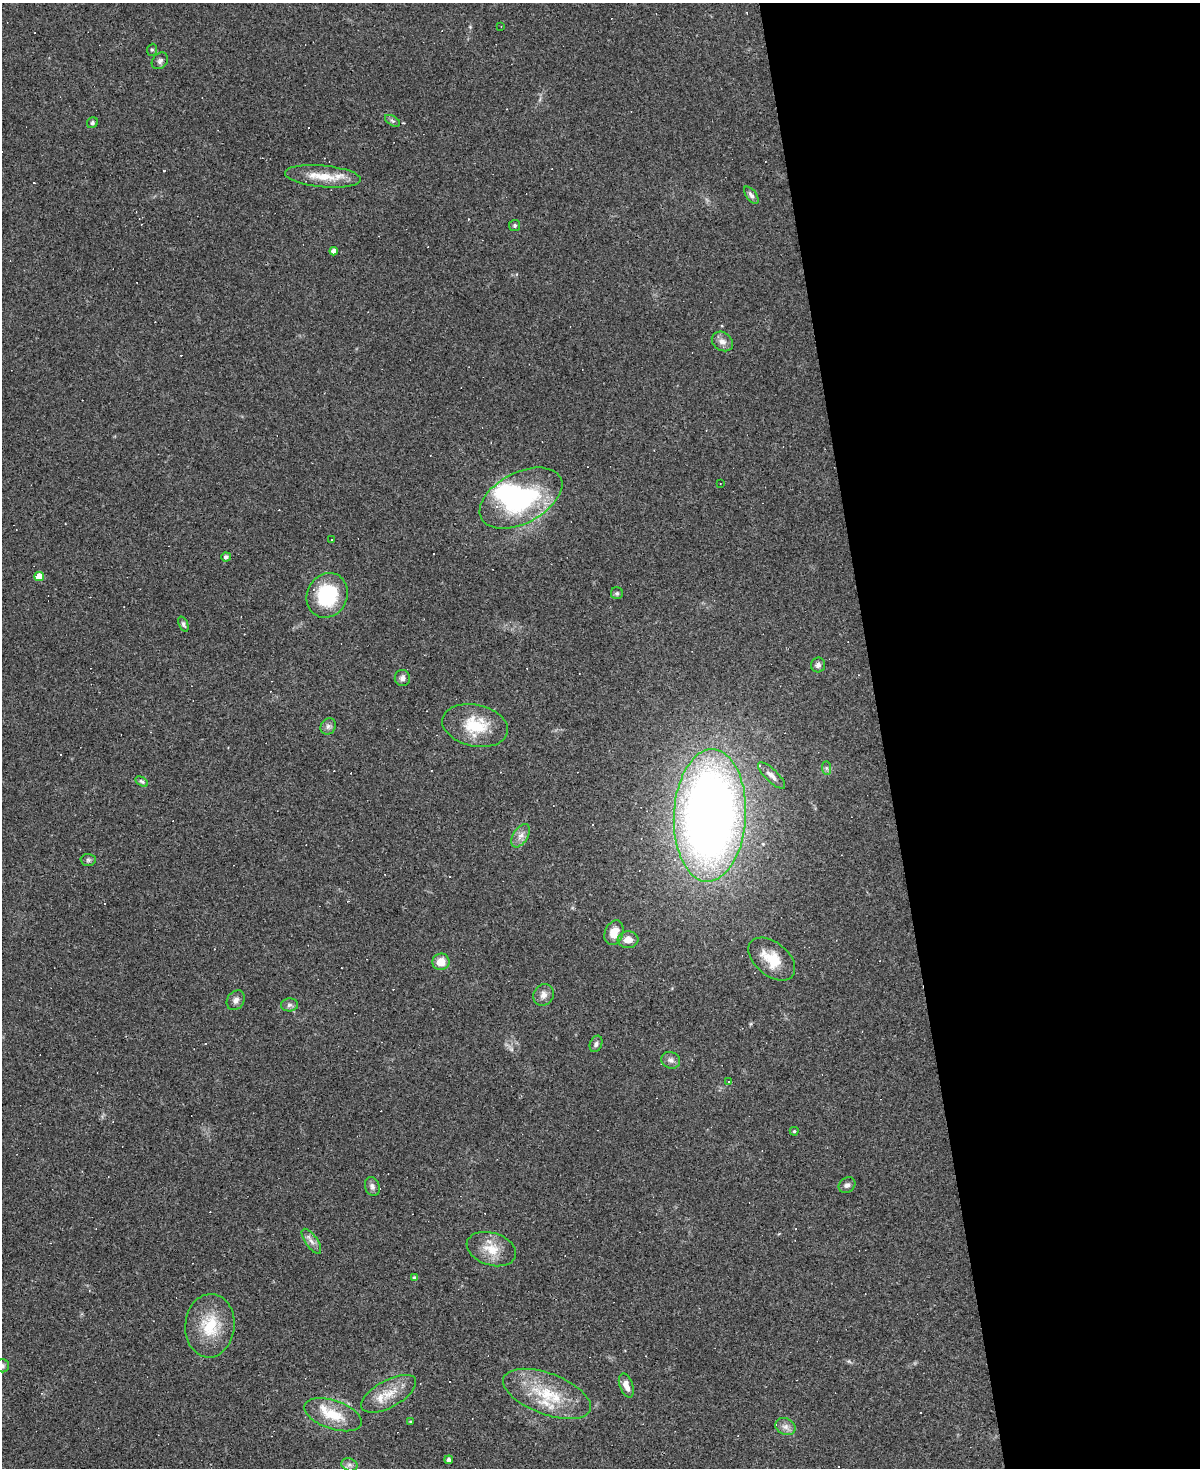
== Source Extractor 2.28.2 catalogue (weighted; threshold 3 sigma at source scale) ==
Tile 8 of 4 x 3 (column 4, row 2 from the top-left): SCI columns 3597-4794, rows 1709-3174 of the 4794 x 4772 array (HDU 1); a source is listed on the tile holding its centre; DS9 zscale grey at full resolution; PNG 1202 x 1470 px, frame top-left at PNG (2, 3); each listed source drawn as its Kron ellipse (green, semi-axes under 4 px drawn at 4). Shown black and unused: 27% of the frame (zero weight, under 3 of 4 exposures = <1% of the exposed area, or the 3 px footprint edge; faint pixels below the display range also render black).
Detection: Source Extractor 2.28.2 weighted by HDU 2 'WHT'; one run over the whole footprint, this tile lists its part. Background 0.147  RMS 0.007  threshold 0.0314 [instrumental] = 3 sigma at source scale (4.5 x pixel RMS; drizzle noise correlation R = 1.50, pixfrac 1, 0.05/0.05 arcsec/px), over >= 5 px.
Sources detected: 82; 1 inside a brighter object's white glare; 23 cosmic-ray / hot-pixel residue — neither listed nor drawn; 4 inside a brighter listed object's ellipse — not listed separately; the other 54 listed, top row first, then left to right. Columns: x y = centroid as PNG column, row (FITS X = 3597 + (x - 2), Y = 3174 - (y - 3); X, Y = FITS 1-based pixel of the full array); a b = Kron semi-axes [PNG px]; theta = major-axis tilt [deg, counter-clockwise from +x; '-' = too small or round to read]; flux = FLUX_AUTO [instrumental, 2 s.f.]
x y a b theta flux
501 26 3 2 - 0.42
152 50 6 5 - 1.2
160 61 9 7 46 2.1
393 121 8 4 -31 1.5
92 123 6 5 - 1.2
323 176 38 11 -5 16
751 195 10 5 -52 2.5
515 225 5 5 - 1.3
334 251 4 4 - 4.1
722 341 11 9 -36 4.3
720 483 3 2 - 0.45
521 498 45 25 27 91
331 539 3 3 - 2.5
226 557 4 4 - 2.5
39 576 4 4 - 15
617 593 6 6 - 1.4
327 595 23 20 63 47
183 624 8 4 -68 1.6
818 665 7 7 - 2.3
402 678 8 7 - 2.6
328 726 9 7 56 2.4
475 726 33 20 -13 28
826 768 7 4 -89 1.4
771 775 18 6 -43 4
142 781 7 4 -30 1.2
710 815 66 36 87 670
521 836 13 7 57 4.5
88 860 7 6 - 1.4
614 933 13 9 69 9.3
628 940 10 8 4 6.2
772 959 27 16 -39 19
441 962 8 8 - 8.5
544 995 11 10 - 4.3
236 1000 10 8 57 3.3
290 1005 8 6 3 2.2
596 1044 8 6 68 2.1
671 1060 9 8 - 2.9
729 1081 3 2 - 0.55
794 1131 4 4 - 0.94
847 1185 9 7 37 2.7
372 1186 9 7 -71 2.7
311 1241 15 6 -55 3.6
491 1249 25 16 -17 15
415 1278 4 4 - 1.8
210 1326 32 24 85 28
3 1366 6 6 - 1.4
626 1386 12 6 -69 5.5
389 1394 30 13 29 15
547 1394 46 20 -21 36
333 1415 30 14 -19 21
410 1421 3 2 - 0.54
785 1427 10 8 -24 3.7
449 1460 4 4 - 2.4
349 1465 8 6 -20 2.4
Isophote crosses this tile's border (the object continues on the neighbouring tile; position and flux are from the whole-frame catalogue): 1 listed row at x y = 3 1366